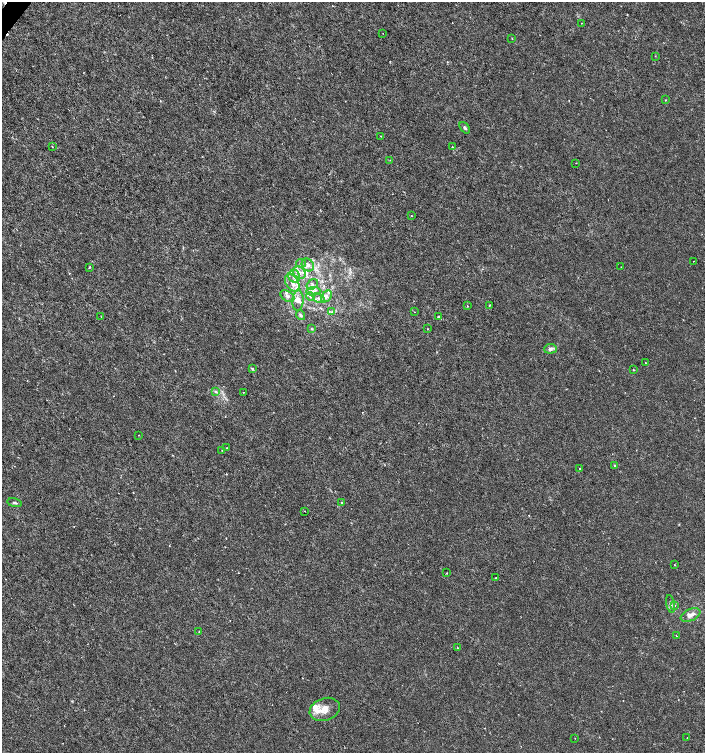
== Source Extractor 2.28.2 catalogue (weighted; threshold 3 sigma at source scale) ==
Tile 11 of 4 x 4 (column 3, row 3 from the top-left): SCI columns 2982-4386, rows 1507-3007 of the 6029 x 6009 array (HDU 1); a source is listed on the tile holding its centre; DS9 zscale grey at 2 x 2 block average (1 PNG px = mean of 2 x 2 image px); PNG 707 x 755 px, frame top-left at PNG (2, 2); each listed source drawn as its Kron ellipse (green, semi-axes under 4 px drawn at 4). Shown black and unused: <1% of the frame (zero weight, under 3 of 6 exposures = <1% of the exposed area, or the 3 px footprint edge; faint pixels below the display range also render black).
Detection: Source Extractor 2.28.2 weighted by HDU 2 'WHT'; one run over the whole footprint, this tile lists its part. Background 3.95e-05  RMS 0.001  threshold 0.00426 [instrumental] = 3 sigma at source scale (4.09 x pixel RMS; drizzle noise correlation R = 1.36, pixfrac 0.8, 0.0396/0.0396 arcsec/px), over >= 5 px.
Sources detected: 77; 3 cosmic-ray / hot-pixel residue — neither listed nor drawn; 12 inside a brighter listed object's ellipse — not listed separately; the other 62 listed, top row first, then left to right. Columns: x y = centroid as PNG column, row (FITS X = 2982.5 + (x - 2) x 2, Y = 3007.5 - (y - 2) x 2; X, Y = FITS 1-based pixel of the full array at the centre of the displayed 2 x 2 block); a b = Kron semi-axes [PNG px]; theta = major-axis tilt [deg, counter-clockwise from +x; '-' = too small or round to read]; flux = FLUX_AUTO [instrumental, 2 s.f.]
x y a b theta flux
581 23 2 2 - 0.087
383 33 2 2 - 0.083
512 38 2 2 - 0.11
655 56 2 2 - 0.1
666 100 2 2 - 0.11
465 128 6 3 -50 0.43
381 136 2 2 - 0.15
52 147 2 2 - 0.16
452 147 2 2 - 0.2
390 160 2 2 - 0.093
576 163 2 2 - 0.074
411 216 2 2 - 0.21
693 261 2 2 - 0.081
301 263 5 4 - 0.44
308 265 7 5 -48 1
90 267 3 2 - 0.2
621 267 2 2 - 0.089
299 273 7 5 -37 1.2
294 276 6 6 - 1.2
292 283 9 6 -58 1.4
312 284 6 4 36 0.68
313 291 7 3 3 0.52
287 296 8 5 -33 0.77
326 296 6 4 50 0.78
310 297 4 3 - 0.32
319 298 6 3 -32 0.57
298 300 10 5 87 1.3
489 305 2 2 - 0.2
467 306 2 2 - 0.099
332 312 3 2 - 0.25
414 312 2 2 - 0.06
300 315 5 3 - 0.52
101 317 3 2 - 0.11
439 317 4 3 - 0.57
311 329 3 3 - 0.2
428 329 2 2 - 0.099
550 349 6 5 - 0.75
645 363 2 2 - 0.099
252 369 4 3 - 0.28
634 370 3 2 - 0.13
215 392 4 4 - 0.42
243 392 2 2 - 0.13
138 435 2 2 - 0.088
227 448 2 2 - 0.083
222 450 2 2 - 0.097
615 465 3 2 - 0.26
580 469 2 2 - 0.13
342 502 2 2 - 0.15
14 503 7 3 -11 0.34
305 511 2 2 - 0.077
675 565 2 2 - 0.12
446 573 2 2 - 0.17
496 578 3 2 - 0.26
671 604 9 3 -79 0.42
675 605 3 3 - 0.23
690 615 10 5 22 1.5
199 631 2 2 - 0.11
676 636 3 2 - 0.088
458 648 2 2 - 0.18
325 709 16 11 20 2.7
575 738 2 2 - 0.098
687 738 3 2 - 0.15
Diffuse or blended objects may show on this block-average render without a row.